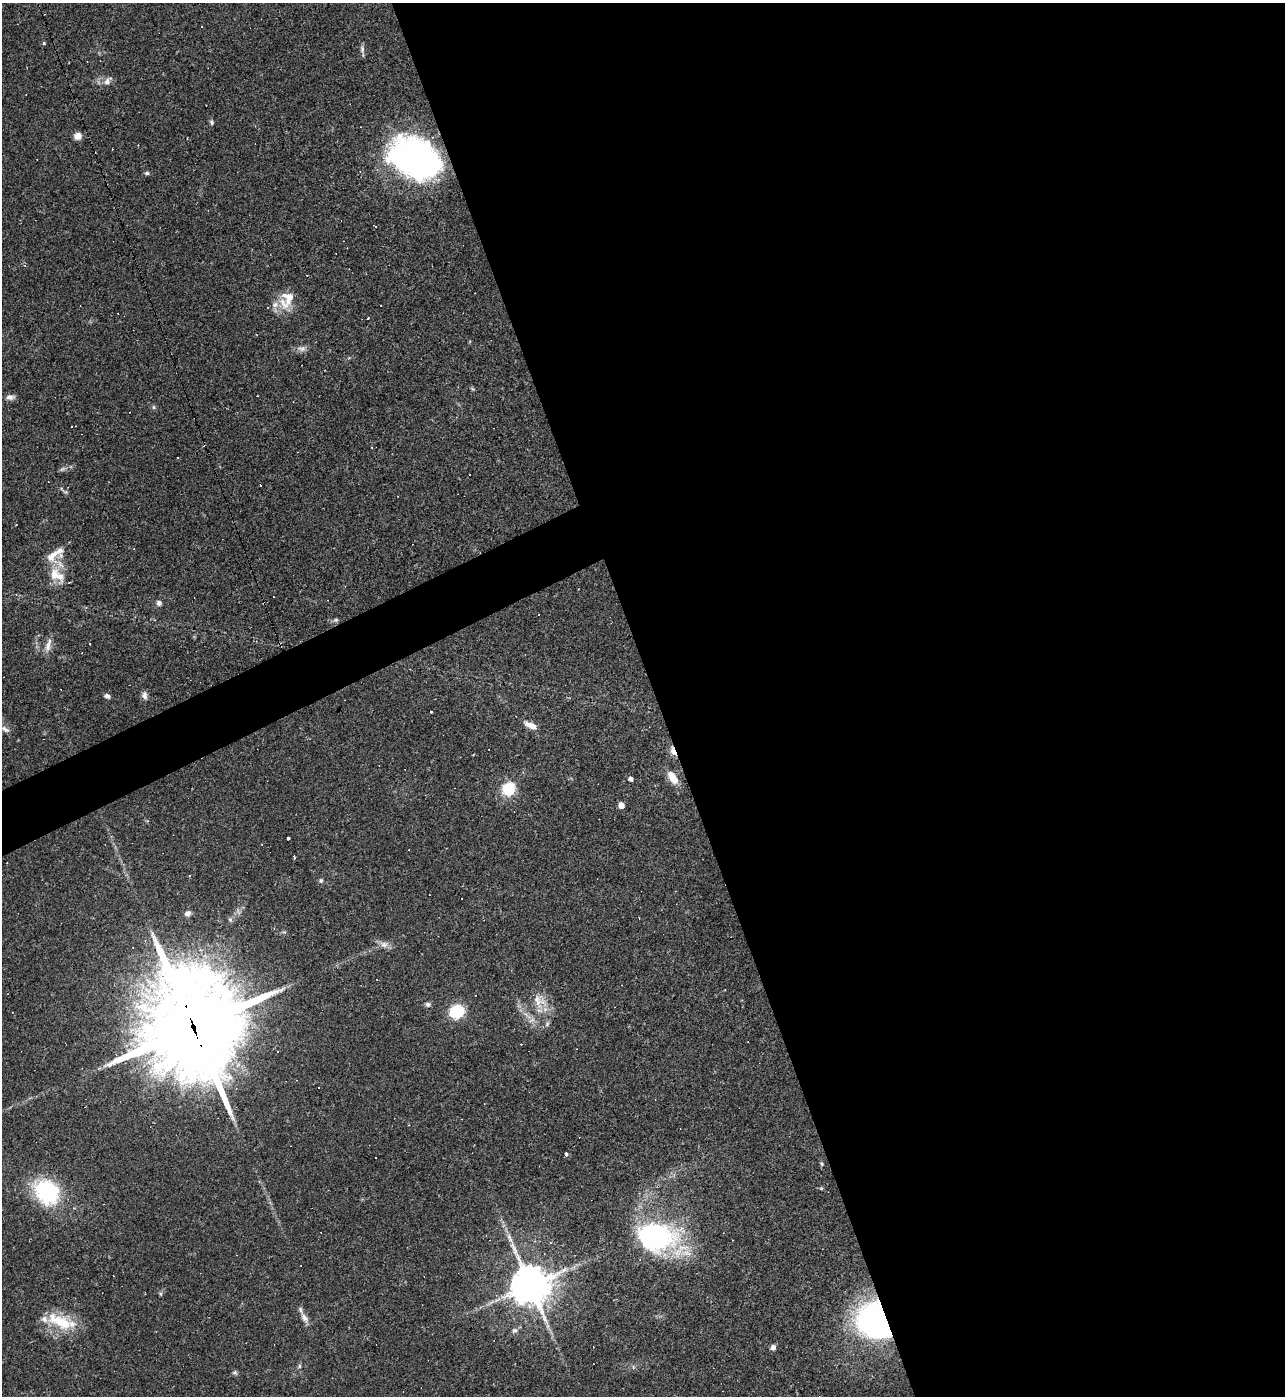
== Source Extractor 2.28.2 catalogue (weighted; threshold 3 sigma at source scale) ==
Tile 8 of 4 x 4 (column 4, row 2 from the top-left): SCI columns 4000-5282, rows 2787-4180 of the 5561 x 5573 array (HDU 1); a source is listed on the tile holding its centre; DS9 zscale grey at full resolution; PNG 1287 x 1398 px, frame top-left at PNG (2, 3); no overlay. Shown black and unused: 51% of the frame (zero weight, under 2 of 3 exposures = <1% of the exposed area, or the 3 px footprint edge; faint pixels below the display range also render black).
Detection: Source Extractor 2.28.2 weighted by HDU 2 'WHT'; one run over the whole footprint, this tile lists its part. Background 0.0322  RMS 0.0048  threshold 0.0218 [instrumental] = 3 sigma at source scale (4.5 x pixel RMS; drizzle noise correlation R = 1.50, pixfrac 1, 0.05/0.05 arcsec/px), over >= 5 px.
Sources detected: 93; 29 cosmic-ray / hot-pixel residue — not listed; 5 inside a brighter listed object's ellipse — not listed separately; the other 59 listed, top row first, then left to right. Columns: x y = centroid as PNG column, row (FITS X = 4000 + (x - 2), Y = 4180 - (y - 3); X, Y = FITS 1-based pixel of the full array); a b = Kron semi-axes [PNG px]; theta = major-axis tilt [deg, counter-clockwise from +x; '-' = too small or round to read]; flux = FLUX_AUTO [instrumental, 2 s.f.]
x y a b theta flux
44 43 4 4 - 0.59
362 49 11 6 -89 1.6
107 82 7 7 - 2.1
211 122 7 5 -76 0.9
78 136 9 8 - 3.2
414 158 49 33 -28 160
147 173 6 5 - 0.88
375 226 3 2 - 0.61
287 299 25 15 56 11
368 318 3 2 - 0.36
301 348 13 7 -5 2.3
472 389 8 3 -45 0.6
10 397 11 7 0 2.1
153 407 6 5 - 0.79
177 458 3 2 - 0.32
62 469 9 5 26 1.2
59 550 18 10 -80 4.3
54 574 21 13 84 8.3
159 603 7 6 - 1.4
336 620 7 5 20 0.95
48 645 21 7 75 3.4
144 695 10 7 -76 2
107 696 6 5 - 1.7
431 712 3 3 - 0.57
531 725 19 7 -25 4.4
5 729 15 6 -27 2.5
673 751 8 4 -66 17
673 778 14 7 -57 7.5
631 779 4 4 - 2
508 789 13 12 - 16
621 805 5 4 - 5.1
288 838 4 3 - 1.5
409 850 2 2 - 0.27
294 857 4 2 - 0.75
190 876 3 2 - 0.41
321 880 6 6 - 1
187 913 8 6 24 1.7
384 944 12 9 -11 2.9
539 1001 24 18 -51 10
428 1004 7 6 - 1.3
457 1011 9 8 - 32
12 1012 3 2 - 0.37
547 1024 8 6 74 1.2
193 1027 40 32 -75 7300
566 1154 4 3 - 3
376 1158 2 2 - 0.4
821 1164 6 4 -55 0.67
821 1188 5 4 - 0.54
47 1192 25 21 -47 46
656 1236 35 26 -3 100
530 1285 14 12 -65 1200
160 1294 6 4 -61 0.64
304 1318 18 7 -59 3.3
60 1322 37 16 -24 18
875 1322 39 31 -51 120
514 1330 8 7 - 1.6
773 1347 6 5 - 2
299 1366 6 4 89 0.77
234 1372 7 5 2 0.91
Overlapping masked pixels (flux is a lower limit): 4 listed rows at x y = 414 158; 673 751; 193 1027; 875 1322
Isophote crosses this tile's border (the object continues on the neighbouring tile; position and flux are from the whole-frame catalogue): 1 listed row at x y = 5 729